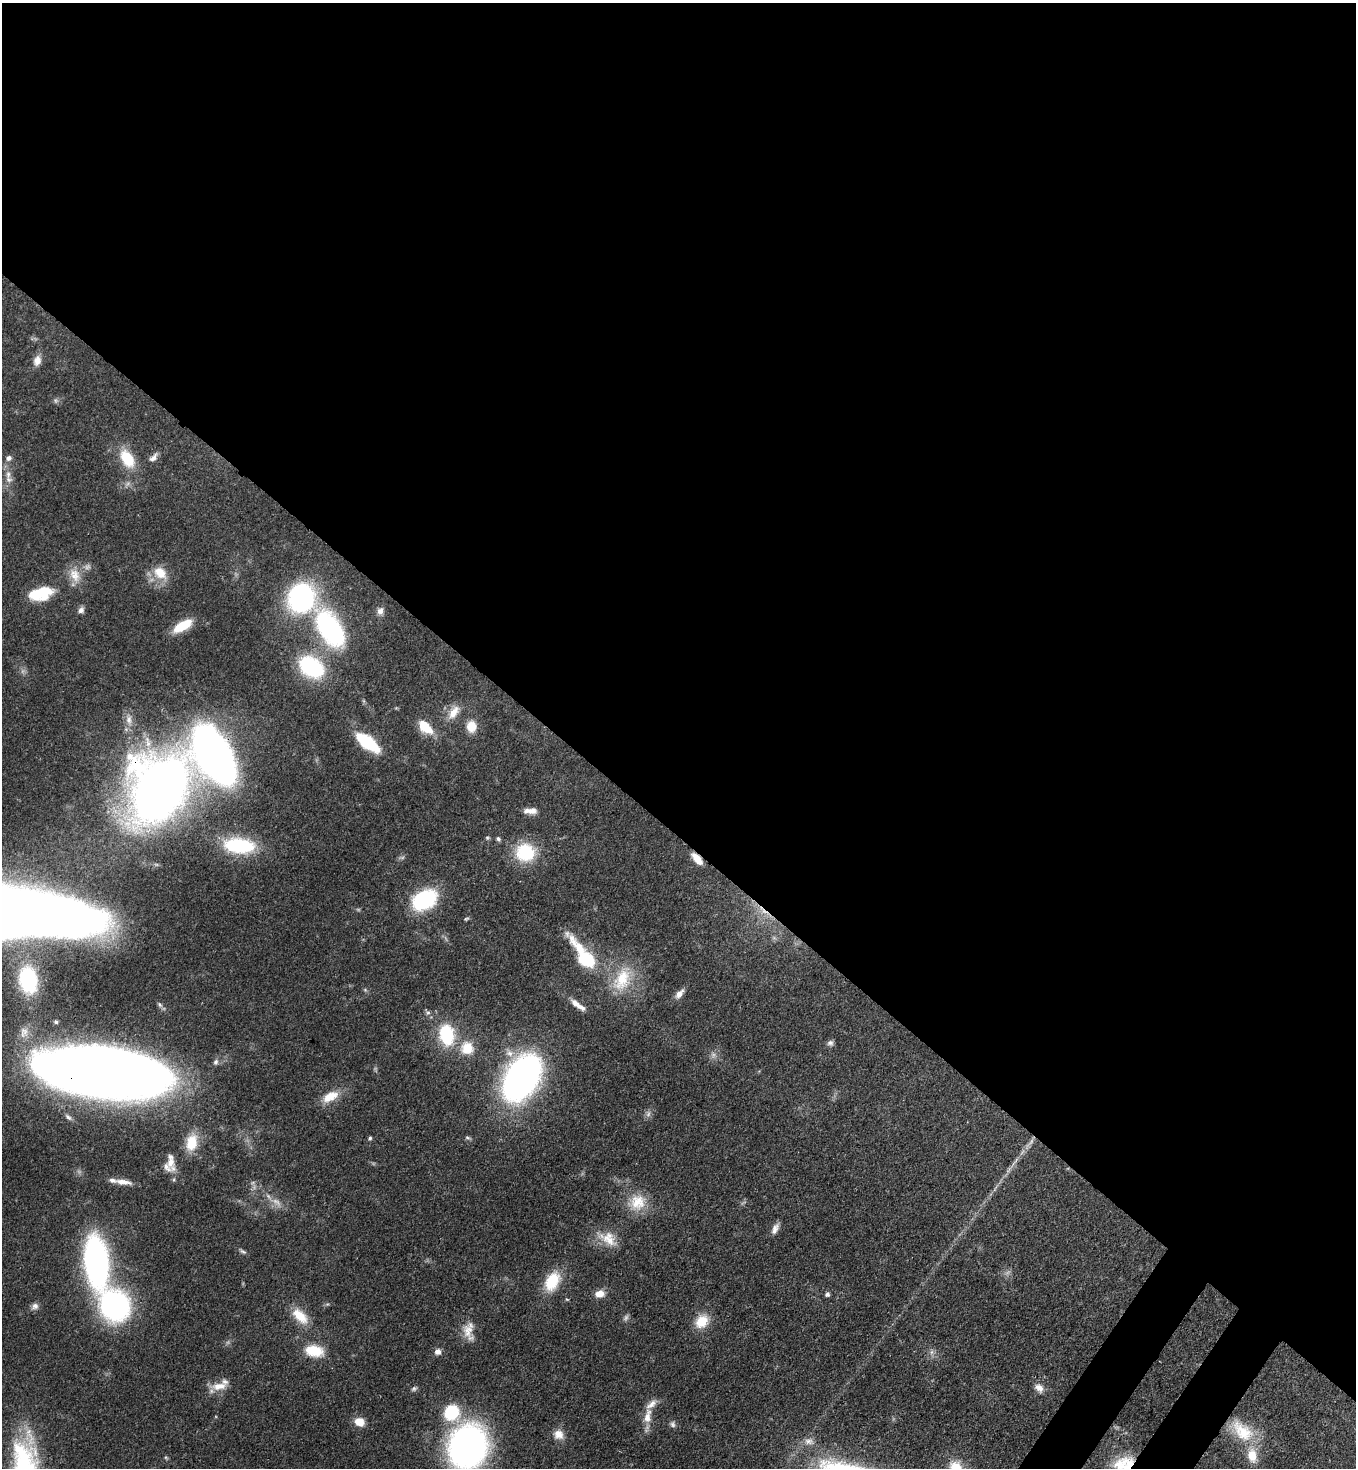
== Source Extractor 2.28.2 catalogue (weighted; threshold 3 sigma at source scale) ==
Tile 3 of 4 x 4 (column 3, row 1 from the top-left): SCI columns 2932-4285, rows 4457-5922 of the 6004 x 5981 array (HDU 1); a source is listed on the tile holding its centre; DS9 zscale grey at full resolution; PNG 1358 x 1470 px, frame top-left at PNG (2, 3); no overlay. Shown black and unused: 58% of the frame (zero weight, under 3 of 4 exposures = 7% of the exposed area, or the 3 px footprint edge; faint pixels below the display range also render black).
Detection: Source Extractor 2.28.2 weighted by HDU 2 'WHT'; one run over the whole footprint, this tile lists its part. Background 0.0725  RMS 0.0036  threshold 0.0164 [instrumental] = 3 sigma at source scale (4.5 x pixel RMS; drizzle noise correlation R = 1.50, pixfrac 1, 0.05/0.05 arcsec/px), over >= 5 px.
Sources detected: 104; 9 too faint to see at this stretch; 1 cosmic-ray / hot-pixel residue — not listed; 12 inside a brighter listed object's ellipse — not listed separately; the other 82 listed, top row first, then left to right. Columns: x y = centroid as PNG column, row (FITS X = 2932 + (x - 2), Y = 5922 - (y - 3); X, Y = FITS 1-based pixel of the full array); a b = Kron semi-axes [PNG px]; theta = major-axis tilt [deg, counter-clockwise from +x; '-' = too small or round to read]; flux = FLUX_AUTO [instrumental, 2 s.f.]
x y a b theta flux
37 361 14 9 72 3.2
56 400 8 7 - 0.92
153 457 13 7 47 2
9 458 7 7 - 1.4
127 459 25 14 -59 12
8 474 13 6 -85 2.3
160 573 21 14 -40 8.2
44 591 40 15 21 15
301 598 25 22 67 69
81 610 8 7 - 1.5
380 611 11 8 71 1.9
182 626 21 9 31 10
330 629 50 26 -59 54
311 667 24 16 -34 40
454 712 21 11 55 5.1
129 720 15 9 -82 3
471 726 13 11 -86 5.8
425 727 15 9 -44 11
368 742 17 7 -37 41
215 755 39 22 -63 270
160 789 42 33 63 520
532 811 12 8 6 2.6
487 838 5 5 - 0.54
498 839 6 5 - 0.88
239 845 33 16 -6 29
525 852 23 22 - 18
697 859 14 7 -49 4.9
424 900 25 17 29 34
466 919 8 4 14 0.58
584 956 52 16 -53 28
622 979 40 22 67 18
28 980 22 15 -80 35
679 994 13 7 48 2.5
576 1004 17 8 -41 3.3
160 1005 8 5 -50 0.82
428 1012 7 7 - 1
56 1022 6 5 - 0.66
447 1035 26 18 -80 21
830 1043 8 8 - 1.2
467 1048 18 18 - 9
509 1053 13 10 -38 3.2
216 1062 8 7 - 1.2
102 1071 95 35 -8 750
521 1078 39 24 59 170
330 1096 23 12 29 7.1
68 1117 11 6 -41 1.3
370 1138 5 4 - 0.73
468 1138 8 4 -14 0.72
192 1142 22 14 77 9.2
170 1162 16 12 74 3.9
1014 1162 23 3 53 2.6
174 1179 6 4 73 0.5
123 1182 22 7 -7 3.6
637 1202 24 22 32 10
775 1229 15 7 65 2.3
608 1239 27 16 -32 7.8
242 1251 11 5 -32 0.93
96 1262 36 16 -84 140
552 1281 23 15 63 13
600 1294 11 8 12 3.9
827 1294 5 5 - 1.1
35 1306 10 8 44 1.6
115 1306 35 31 -61 69
300 1316 25 13 -44 7.9
702 1321 18 14 50 7.8
468 1331 27 13 -72 5.5
314 1351 23 14 -11 10
438 1352 8 8 - 1.8
931 1352 7 4 89 0.99
219 1386 24 10 6 5.1
1039 1388 13 10 -42 2.8
414 1389 8 6 38 0.87
452 1413 15 15 - 19
647 1416 22 9 79 5.5
359 1422 9 8 - 5.8
1242 1431 38 21 -44 16
558 1434 13 12 - 3.9
809 1441 14 10 -6 2.9
467 1447 29 24 64 190
166 1458 6 4 -20 0.47
1120 1464 27 17 47 9.9
955 1467 17 17 - 7.6
Overlapping masked pixels (flux is a lower limit): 5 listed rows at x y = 215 755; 160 789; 697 859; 424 900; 102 1071
Isophote crosses this tile's border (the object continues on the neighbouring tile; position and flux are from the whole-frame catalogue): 3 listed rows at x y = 467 1447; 1120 1464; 955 1467